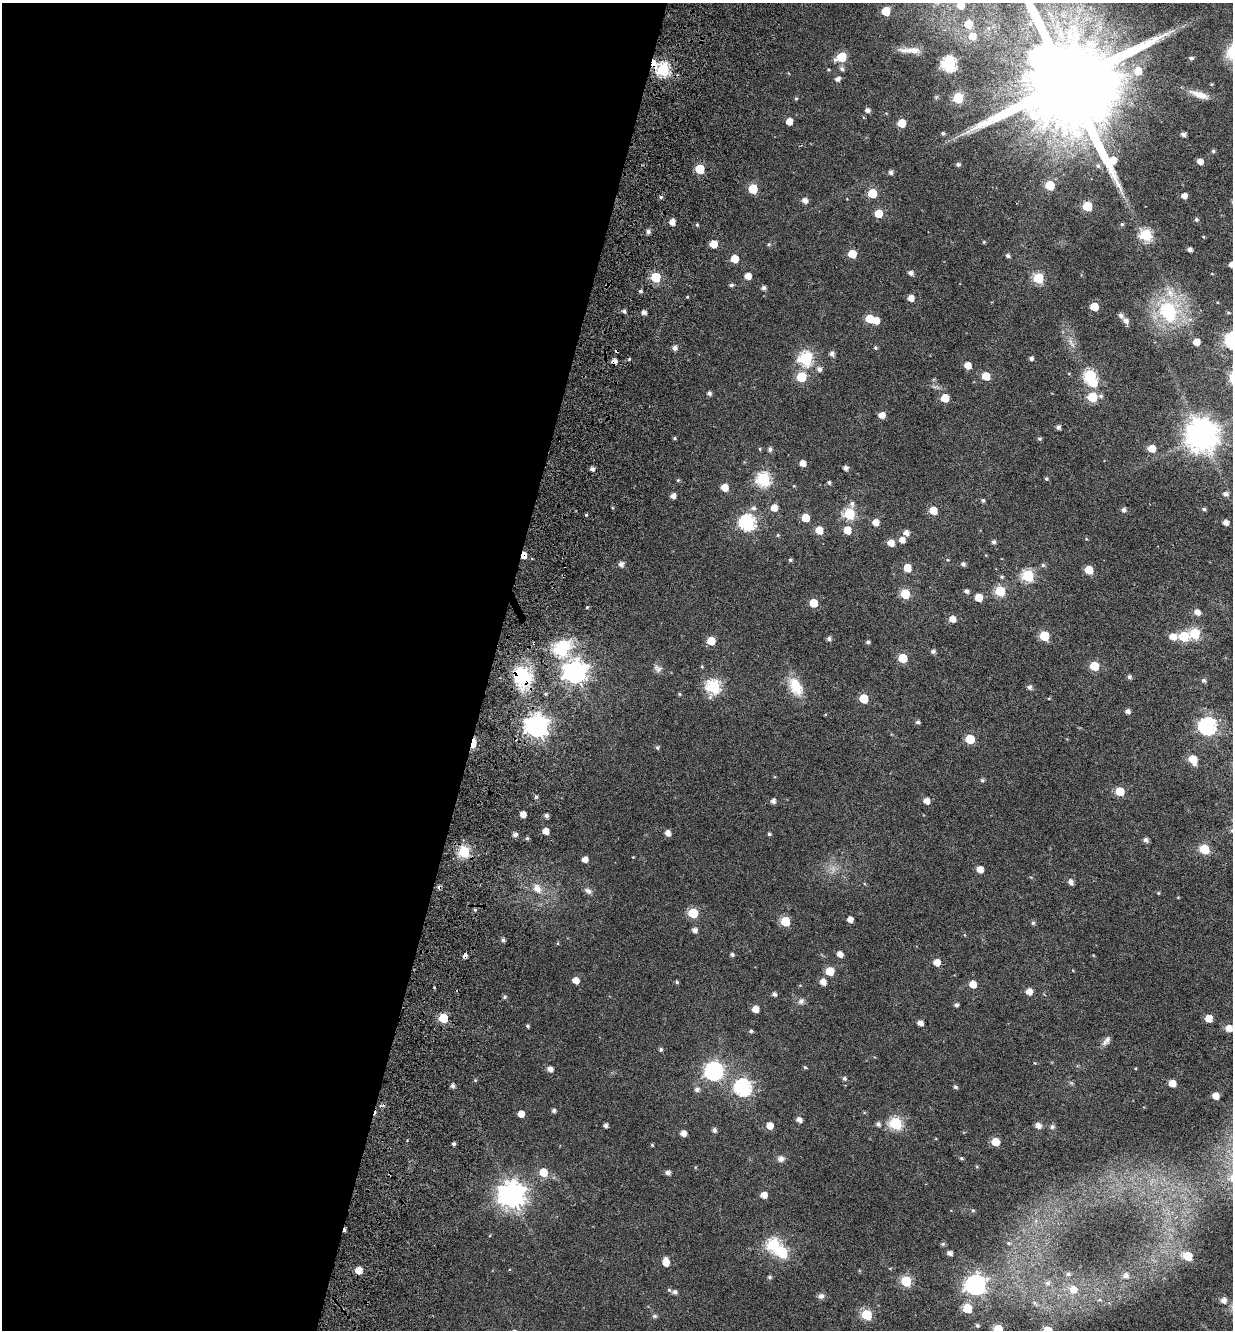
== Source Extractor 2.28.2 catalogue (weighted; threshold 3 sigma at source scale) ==
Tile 5 of 4 x 4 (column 1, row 2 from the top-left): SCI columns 466-1696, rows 2814-4141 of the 5792 x 5631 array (HDU 1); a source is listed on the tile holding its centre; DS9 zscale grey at full resolution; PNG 1235 x 1332 px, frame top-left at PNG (2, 3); no overlay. Shown black and unused: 40% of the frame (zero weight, under 4 of 7 exposures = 11% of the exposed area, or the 3 px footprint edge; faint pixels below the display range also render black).
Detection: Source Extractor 2.28.2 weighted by HDU 2 'WHT'; one run over the whole footprint, this tile lists its part. Background 0.0106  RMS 0.0051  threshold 0.0209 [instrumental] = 3 sigma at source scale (4.09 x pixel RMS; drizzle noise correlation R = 1.36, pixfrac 0.8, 0.0396/0.0396 arcsec/px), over >= 5 px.
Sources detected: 292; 2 too faint to see at this stretch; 3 inside a brighter object's white glare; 3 cosmic-ray / hot-pixel residue — not listed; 2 inside a brighter listed object's ellipse — not listed separately; the other 282 listed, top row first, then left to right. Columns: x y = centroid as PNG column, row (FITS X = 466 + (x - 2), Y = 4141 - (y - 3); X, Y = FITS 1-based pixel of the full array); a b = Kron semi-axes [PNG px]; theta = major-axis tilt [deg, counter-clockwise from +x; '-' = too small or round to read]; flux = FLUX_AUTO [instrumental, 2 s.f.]
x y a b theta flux
960 5 7 7 - 6.2
886 11 6 5 - 13
968 24 6 6 - 9.5
972 36 7 7 - 5.2
905 50 21 7 -5 3.4
841 57 7 6 - 18
1191 58 6 4 -2 0.87
654 63 10 5 -74 5.7
949 64 7 6 - 78
842 69 6 5 - 1.3
663 70 6 6 - 67
1138 71 8 7 - 5.9
837 79 6 5 - 1.6
1067 82 28 23 -32 13000
1211 84 4 4 - 0.48
1199 95 27 8 -20 5.3
958 98 6 6 - 31
796 99 5 3 - 0.46
867 110 5 5 - 1.8
789 121 5 5 - 4.6
902 123 5 5 - 11
943 133 5 5 - 0.79
1183 134 4 4 - 1.7
1213 151 5 5 - 0.68
1200 161 5 4 - 3.3
958 164 5 4 - 0.98
1098 166 7 6 - 1.2
700 169 6 5 - 18
891 172 5 5 - 1.4
1050 185 6 5 - 16
753 189 6 5 - 16
872 193 5 5 - 16
1184 196 5 5 - 2.8
661 197 4 4 - 0.68
805 200 5 5 - 2.5
1087 206 6 6 - 17
878 213 5 5 - 9.2
1196 219 5 4 - 0.81
672 222 5 5 - 3
1122 224 5 5 - 0.68
697 225 4 4 - 0.52
648 231 5 5 - 1.4
1146 235 6 6 - 43
984 242 4 4 - 0.47
714 244 5 5 - 6.6
769 244 5 4 - 0.57
1190 249 4 4 - 1.7
852 254 5 5 - 10
1008 256 5 5 - 0.97
735 259 5 5 - 9
1231 264 4 4 - 2.7
911 273 5 5 - 1.7
748 276 5 5 - 4.5
656 277 6 5 - 25
1038 278 6 6 - 29
731 285 5 4 - 0.87
764 288 5 4 - 1.4
640 291 5 4 - 0.68
911 298 5 5 - 3.8
1094 306 5 5 - 9.1
624 311 4 4 - 1.1
644 312 4 4 - 1.8
1168 312 26 21 -65 33
1228 313 5 3 - 0.5
1121 315 6 5 - 1.5
869 318 6 5 - 10
1125 321 7 6 - 2.1
1196 342 5 5 - 4.6
675 348 5 5 - 1.9
875 348 5 5 - 0.65
832 354 6 5 - 1.7
1031 358 5 4 - 1.1
629 359 4 3 - 0.42
805 359 7 7 - 60
614 361 5 4 - 2.5
968 365 5 5 - 5.3
819 369 6 6 - 1.6
986 376 5 5 - 8.7
1090 376 6 6 - 48
801 377 6 6 - 23
709 393 5 4 - 1.2
1100 396 6 5 - 0.8
1092 397 6 6 - 18
945 398 5 5 - 10
882 415 5 5 - 4.3
1058 427 4 4 - 1.4
1202 435 10 10 - 790
675 438 4 3 - 0.58
1040 439 5 5 - 0.7
1152 448 5 5 - 7
760 449 4 4 - 0.49
770 449 6 5 - 1.2
803 463 5 4 - 3.4
846 468 5 4 - 1.7
592 469 5 4 - 1.5
764 479 7 6 - 66
1046 479 5 4 - 0.61
678 480 5 4 - 0.47
829 482 4 4 - 0.84
725 487 5 5 - 5.8
1225 494 7 6 - 1.8
673 496 5 5 - 2.1
983 500 5 4 - 0.78
852 504 8 6 -76 1.3
754 508 7 6 - 1.4
774 508 5 5 - 4.8
1204 509 6 4 -16 0.83
933 510 5 5 - 8.3
1124 510 5 5 - 1.5
849 514 6 6 - 40
586 515 4 3 - 0.43
805 518 5 5 - 9.4
876 522 5 5 - 3.9
1225 522 5 5 - 2.6
747 523 7 7 - 96
819 530 5 5 - 7.6
847 530 6 5 - 6.6
906 533 5 5 - 2.5
778 535 5 4 - 0.48
1086 539 5 4 - 0.4
902 540 6 5 - 3.1
994 542 5 5 - 1.1
891 543 6 5 - 4.4
524 555 5 4 - 4.7
790 560 4 4 - 0.68
947 560 4 4 - 0.41
621 564 5 5 - 1.9
963 564 4 4 - 1.2
1043 565 5 5 - 0.76
907 568 5 5 - 7.2
1089 570 5 5 - 10
1028 576 6 6 - 43
1002 577 6 4 0 0.65
966 591 5 4 - 1.5
1000 591 6 6 - 25
905 594 6 5 - 20
979 598 5 5 - 7
813 603 5 5 - 11
587 607 4 4 - 0.42
1197 612 6 5 - 3
952 619 6 5 - 3.9
1195 633 6 6 - 28
1044 636 6 5 - 20
1184 636 6 6 - 20
1173 637 6 5 - 5.1
829 639 5 5 - 1.3
711 641 5 5 - 10
868 642 4 4 - 0.85
562 650 9 7 54 49
933 651 5 5 - 1.2
903 658 6 5 - 14
1094 666 5 5 - 15
702 667 5 3 - 0.4
658 669 12 8 -37 1.9
575 672 8 8 - 310
1129 677 5 5 - 1.1
524 678 30 19 64 18
1204 680 5 5 - 1
796 686 25 14 -63 10
713 687 7 6 - 63
1029 687 5 5 - 1.4
545 694 5 4 - 0.55
679 694 4 4 - 0.5
863 699 6 5 - 14
1127 711 5 4 - 1.7
918 722 5 5 - 0.97
537 726 8 8 - 300
1207 726 7 7 - 120
970 739 6 5 - 17
473 743 8 4 76 17
657 748 5 5 - 0.75
1193 759 6 5 - 10
982 780 5 5 - 0.71
1120 791 6 5 - 14
536 797 5 4 - 0.83
773 801 5 5 - 1.7
927 801 5 4 - 3.7
523 814 5 4 - 3.2
546 816 4 4 - 1.4
546 831 5 5 - 4.2
668 833 5 5 - 2.9
769 834 4 4 - 0.8
515 835 6 4 25 1.4
527 838 5 4 - 0.73
1146 840 5 5 - 1.6
1204 849 6 5 - 20
464 852 6 6 - 47
585 859 5 5 - 2.8
980 869 5 5 - 4.4
1071 882 6 5 - 2
537 888 14 9 -61 4.1
588 891 11 6 -35 1.7
1158 893 4 4 - 0.4
475 910 5 3 - 0.51
693 913 6 5 - 21
850 919 4 4 - 3.2
785 921 6 5 - 19
1033 923 5 5 - 0.83
695 930 5 5 - 2
503 940 5 5 - 0.87
558 943 5 3 - 0.37
732 954 5 4 - 0.95
840 954 5 5 - 3.1
937 962 5 5 - 5.7
830 971 5 5 - 11
576 980 5 5 - 3.9
677 982 5 4 - 0.63
823 982 5 5 - 3.7
973 984 5 5 - 5.7
434 987 3 2 - 0.35
1029 992 5 5 - 4.1
774 994 5 4 - 1.3
505 997 5 5 - 0.81
801 1001 9 7 44 1.6
956 1005 4 4 - 1
755 1009 5 5 - 4.8
443 1018 5 5 - 16
1209 1018 5 5 - 6.6
920 1023 5 4 - 2.6
528 1026 4 3 - 0.68
1229 1028 5 5 - 4.9
751 1031 4 4 - 0.78
1106 1041 14 6 50 1.9
661 1050 5 4 - 0.9
805 1067 5 4 - 0.56
550 1069 5 5 - 2.6
714 1071 7 7 - 150
844 1078 5 5 - 0.86
1172 1083 5 5 - 5.7
453 1086 5 4 - 1.4
955 1087 5 4 - 0.84
743 1088 7 7 - 110
697 1089 6 6 - 1.5
1216 1096 5 5 - 5.2
554 1110 5 4 - 1.3
521 1114 5 5 - 4.3
799 1120 5 5 - 2.4
896 1123 6 6 - 51
878 1124 6 5 - 1.3
1038 1125 6 5 - 2.8
606 1126 4 4 - 1.4
770 1126 5 5 - 5
1052 1126 6 6 - 1.2
714 1130 5 4 - 1.4
683 1133 5 4 - 3
995 1142 5 5 - 9.9
454 1144 4 3 - 0.96
652 1145 4 3 - 0.49
961 1158 5 4 - 0.65
781 1159 8 8 - 1.8
543 1172 6 5 - 11
668 1173 5 4 - 1.8
390 1174 4 3 - 0.37
512 1195 9 9 - 450
764 1195 5 5 - 4
973 1210 5 4 - 0.62
1008 1243 6 5 - 0.75
943 1244 6 5 - 0.8
774 1245 7 6 - 57
782 1253 6 6 - 31
949 1253 5 4 - 2.1
1187 1256 6 5 - 13
666 1262 7 5 -88 6.1
359 1270 5 5 - 7
1068 1274 6 5 - 0.92
1126 1275 6 6 - 1.9
770 1277 6 4 -2 0.75
906 1281 6 5 - 29
1048 1283 8 7 - 1.6
975 1285 8 8 - 210
1073 1289 8 7 - 4.7
669 1290 6 5 - 0.69
675 1292 5 5 - 1.4
821 1296 7 7 - 1.6
1099 1300 7 4 0 0.68
1223 1300 6 6 - 2.6
1035 1303 7 4 -71 0.81
967 1308 6 5 - 18
867 1315 6 5 - 28
654 1316 6 5 - 0.95
977 1325 6 5 - 0.82
998 1329 6 5 - 20
Overlapping masked pixels (flux is a lower limit): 6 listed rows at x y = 654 63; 614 361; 524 555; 524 678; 473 743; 390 1174
Isophote crosses this tile's border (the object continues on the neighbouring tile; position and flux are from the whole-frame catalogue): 4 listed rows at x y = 960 5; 1067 82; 1231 264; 998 1329